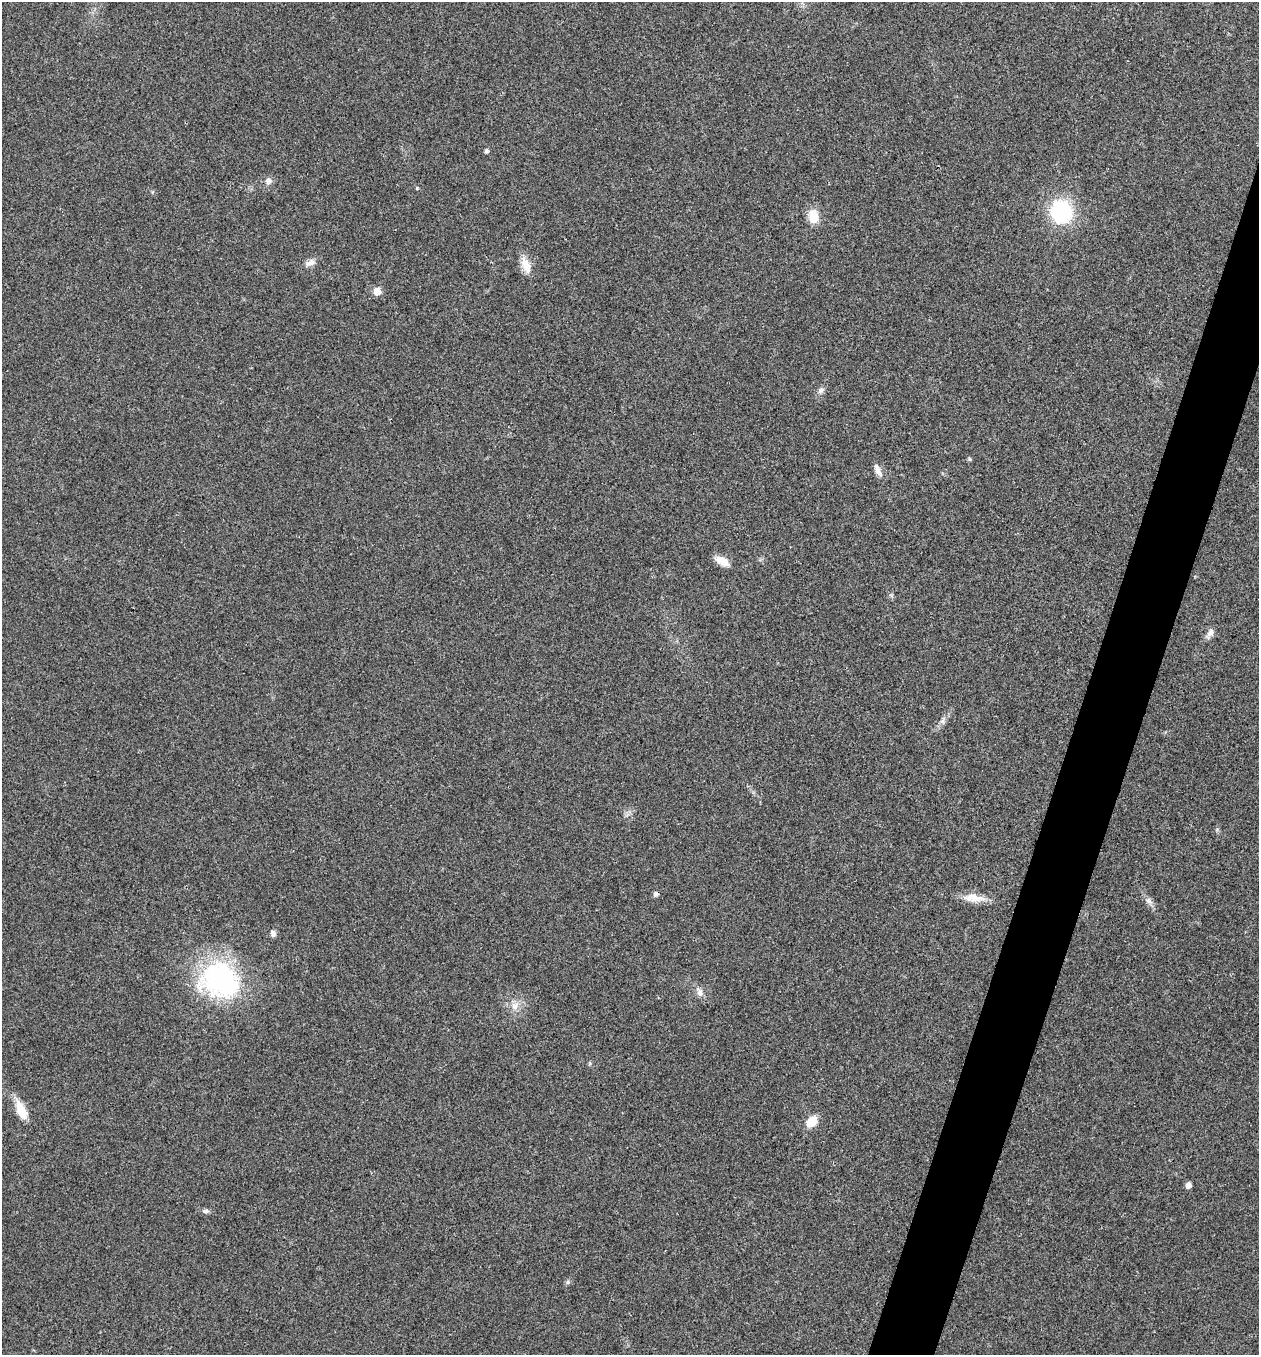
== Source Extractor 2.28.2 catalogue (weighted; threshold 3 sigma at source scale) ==
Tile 10 of 4 x 4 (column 2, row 3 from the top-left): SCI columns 1395-2651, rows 1360-2712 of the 5434 x 5422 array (HDU 1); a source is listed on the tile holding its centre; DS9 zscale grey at full resolution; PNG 1261 x 1357 px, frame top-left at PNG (2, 2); no overlay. Shown black and unused: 4% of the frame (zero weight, under 3 of 4 exposures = <1% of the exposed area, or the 3 px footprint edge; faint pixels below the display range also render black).
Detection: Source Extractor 2.28.2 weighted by HDU 2 'WHT'; one run over the whole footprint, this tile lists its part. Background 0.0243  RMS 0.0053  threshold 0.0238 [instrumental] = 3 sigma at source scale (4.5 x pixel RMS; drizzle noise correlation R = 1.50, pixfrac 1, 0.05/0.05 arcsec/px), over >= 5 px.
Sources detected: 23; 1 cosmic-ray / hot-pixel residue — not listed; the other 22 listed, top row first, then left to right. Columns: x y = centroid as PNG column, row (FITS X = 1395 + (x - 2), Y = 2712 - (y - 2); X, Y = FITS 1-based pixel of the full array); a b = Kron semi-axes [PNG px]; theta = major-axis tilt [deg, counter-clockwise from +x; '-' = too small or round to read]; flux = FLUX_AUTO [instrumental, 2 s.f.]
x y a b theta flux
486 151 5 5 - 1.1
268 181 8 8 - 2.3
1061 212 21 20 - 45
813 216 19 12 -86 7.5
311 262 12 8 31 2.7
526 265 23 10 -67 6.2
377 291 6 6 - 6.2
821 390 9 6 51 1.8
969 459 6 4 -88 0.66
878 471 16 6 -61 3.1
722 561 15 8 -31 6.3
1211 632 10 7 58 2.9
973 898 29 10 -4 7.6
1149 901 10 6 -53 2.1
273 933 8 7 - 1.7
220 980 46 39 -26 81
699 992 13 7 -66 2.8
514 1006 11 9 -90 3.8
21 1110 25 10 -66 9.4
812 1121 17 11 45 6.4
1188 1185 5 5 - 2.9
205 1211 9 6 1 1.3
Unlisted compact peaks at least as high as the median listed source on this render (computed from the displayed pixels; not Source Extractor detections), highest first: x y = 568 1282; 417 188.